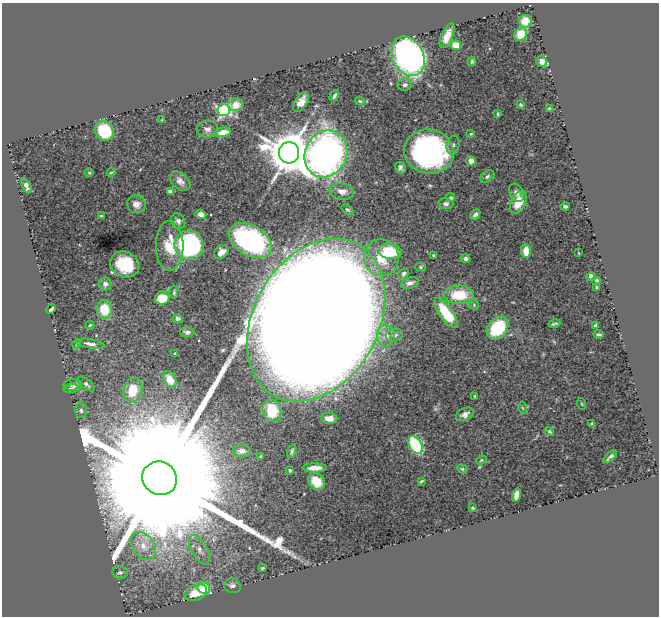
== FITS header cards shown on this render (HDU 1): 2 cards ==
NAXIS1  =                  657
NAXIS2  =                  614

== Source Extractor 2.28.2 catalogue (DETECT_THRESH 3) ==
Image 657 x 614 px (HDU 1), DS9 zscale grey, 1 PNG px = 1 image px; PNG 661 x 618 px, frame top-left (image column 1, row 614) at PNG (2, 3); each listed source drawn as its Kron ellipse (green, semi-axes under 4 px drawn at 4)
Background 1.37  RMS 0.03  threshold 0.0889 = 3 sigma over >= 5 px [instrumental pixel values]
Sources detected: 118; all 118 listed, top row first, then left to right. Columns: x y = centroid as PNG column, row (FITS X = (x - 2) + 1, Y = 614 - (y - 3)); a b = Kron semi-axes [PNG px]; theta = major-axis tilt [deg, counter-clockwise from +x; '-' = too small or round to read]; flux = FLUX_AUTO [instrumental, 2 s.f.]
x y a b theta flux
525 21 6 6 - 39
521 34 7 6 - 38
447 36 13 5 67 22
456 45 5 5 - 31
408 56 21 15 -62 750
472 61 4 3 - 3.2
542 61 5 5 - 16
405 85 7 6 - 6.6
334 96 6 3 59 4.3
360 101 5 4 - 2.5
301 102 11 6 56 18
236 105 7 6 - 24
521 105 4 3 - 2.6
550 109 4 3 - 3.1
224 110 6 6 - 370
498 114 3 2 - 2.1
162 120 4 4 - 1.8
207 129 11 8 4 9.1
104 131 10 9 - 100
223 132 8 4 14 23
471 134 3 2 - 1.8
453 145 10 6 78 5.2
429 151 25 22 -12 570
289 153 10 10 - 9700
326 154 24 21 65 1200
471 161 5 4 - 13
401 168 6 5 - 6.5
111 172 4 3 - 1.6
89 173 5 3 - 1.7
487 176 8 5 32 4.4
180 181 12 7 -43 13
26 186 8 4 -60 10
342 191 12 8 -9 14
170 192 4 4 - 21
517 193 9 6 -63 9.3
451 198 4 4 - 3.3
518 202 12 7 63 42
136 204 9 8 - 13
446 204 7 5 -6 5.5
565 206 4 3 - 5.7
347 210 6 4 -38 3.4
201 214 5 4 - 11
475 214 6 4 47 6.7
101 216 4 2 - 2
178 221 8 6 -64 7.8
250 240 23 15 -30 380
189 245 15 14 - 390
170 246 25 14 -89 61
390 251 11 8 -8 77
526 251 7 5 -89 32
221 252 8 6 39 18
579 253 3 2 - 1.2
434 255 3 3 - 2.8
382 258 18 17 - 64
465 259 5 4 - 6
125 264 15 12 -24 80
421 267 5 4 - 2.6
404 273 6 5 - 4.5
591 276 4 4 - 8.4
597 280 5 4 - 2.4
410 283 9 5 16 10
105 284 6 6 - 8.7
597 287 4 3 - 4
174 292 6 4 87 3.1
459 295 15 9 2 69
162 298 7 6 - 49
474 305 5 4 - 2.6
51 309 5 3 - 4.3
104 309 9 7 -89 44
446 313 18 6 -55 99
178 319 5 4 - 4.4
316 320 86 62 60 21000
554 324 6 3 13 3.2
90 325 4 3 - 2.6
595 325 3 2 - 2.3
498 328 12 9 49 140
187 332 7 5 -1 6.4
599 334 5 3 - 3.6
394 335 8 6 10 6.4
386 336 11 9 90 15
77 344 5 3 - 2
90 344 15 4 -9 9.5
175 354 3 3 - 2.6
170 379 8 6 -61 35
86 384 10 5 -37 6
73 385 9 6 0 7.6
71 388 7 5 5 3.4
133 390 13 9 76 59
475 396 3 3 - 2.6
582 404 6 4 -71 2.4
523 408 5 3 - 1.8
81 410 7 6 - 6.4
272 411 11 9 -77 64
465 414 9 6 25 8.6
329 418 8 5 -1 20
592 424 4 4 - 2.8
549 431 5 4 - 3.6
415 445 10 6 -59 210
242 451 9 6 -1 10
292 451 7 4 70 4.3
261 456 4 3 - 2.5
610 457 8 3 42 4.7
481 460 5 4 - 2.3
315 468 12 4 0 16
462 469 5 4 - 3.3
290 470 3 3 - 2.8
160 478 17 16 - 340000
317 481 9 7 -47 33
421 481 4 2 - 2.4
516 495 7 4 75 20
472 508 3 3 - 3.1
143 546 15 11 -54 27
199 550 16 8 -61 16
262 568 3 3 - 2.7
120 572 8 6 -8 5.4
232 586 8 7 - 8.6
204 588 6 5 - 68
196 593 12 7 22 49